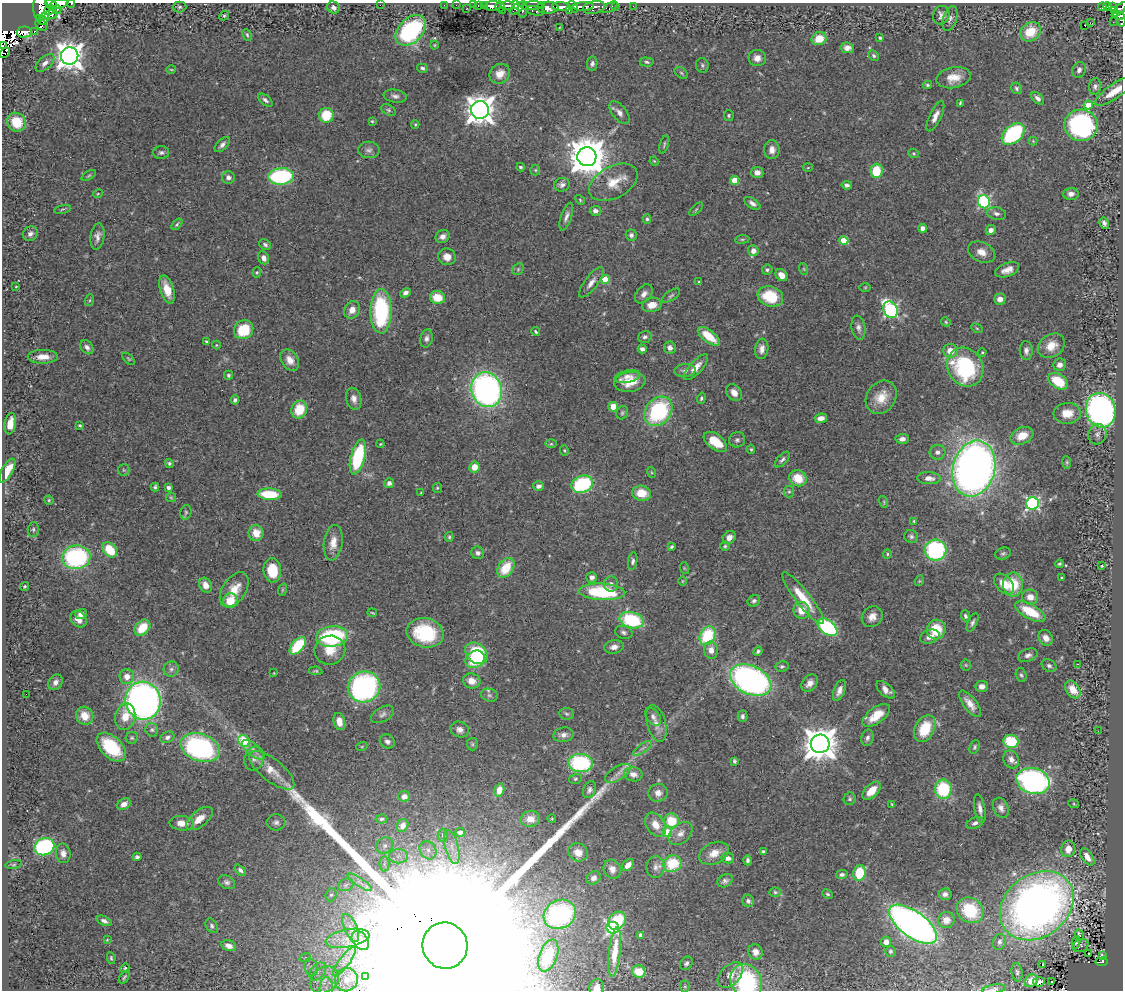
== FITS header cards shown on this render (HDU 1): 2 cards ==
NAXIS1  =                 1121
NAXIS2  =                  988

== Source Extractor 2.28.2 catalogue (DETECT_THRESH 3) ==
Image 1121 x 988 px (HDU 1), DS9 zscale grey, 1 PNG px = 1 image px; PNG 1125 x 992 px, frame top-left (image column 1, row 988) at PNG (2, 3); each listed source drawn as its Kron ellipse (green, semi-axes under 4 px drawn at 4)
Background 0.473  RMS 0.029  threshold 0.0875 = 3 sigma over >= 5 px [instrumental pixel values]
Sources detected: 485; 7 with non-positive FLUX_AUTO (blend fragments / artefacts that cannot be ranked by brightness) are neither listed nor drawn; the other 478 listed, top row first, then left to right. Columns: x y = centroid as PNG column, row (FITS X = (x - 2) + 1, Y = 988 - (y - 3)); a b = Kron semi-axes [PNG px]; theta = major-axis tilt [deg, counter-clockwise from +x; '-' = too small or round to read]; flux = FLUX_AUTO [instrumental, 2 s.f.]
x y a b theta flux
51 4 6 4 -20 300
59 4 9 4 11 390
71 4 4 2 - 44
380 5 2 2 - 39
444 5 2 2 - 2.8
456 5 2 2 - 1
473 5 3 2 - 2.3
478 5 3 3 - 3.3
484 5 4 3 - 27
515 5 2 2 - 2.7
541 5 3 2 - 27
493 6 8 5 0 210
507 6 7 4 -4 180
532 6 11 4 6 110
583 6 10 4 3 230
616 6 3 2 - 2.8
633 6 3 2 - 2.5
1102 6 4 3 - 13
1107 6 4 3 - 46
180 7 7 5 1 4
334 7 6 5 - 8.5
500 7 5 3 - 31
561 7 9 4 -6 33
573 7 6 4 -57 170
594 7 11 6 12 110
610 7 8 4 34 16
1112 7 4 3 - 27
517 8 8 4 38 40
548 8 11 6 3 100
466 9 3 3 - 14
523 9 8 5 -90 38
41 10 14 8 -81 550
50 10 6 4 32 170
57 10 4 3 - 34
503 10 3 2 - 8.4
1119 10 10 3 46 140
535 11 9 4 -10 95
569 11 4 3 - 38
1114 11 3 2 - 14
50 15 8 4 11 170
224 15 5 4 - 2.9
941 15 9 8 - 8.7
1118 15 6 3 -13 13
39 18 4 2 - 13
950 18 13 7 74 8.6
43 20 4 2 - 15
1121 20 7 4 -81 17
1113 22 2 2 - 11
1090 23 2 2 - 1600
41 25 7 5 -46 51
1085 25 3 3 - 41
560 28 3 2 - 1.4
411 30 18 12 46 280
35 31 3 2 - 8.7
24 32 7 5 1 190
1031 32 11 9 39 46
247 35 6 3 -65 3.2
880 38 3 3 - 3.5
819 39 7 6 - 34
434 45 4 4 - 1.9
3 46 2 2 - 56
847 48 7 5 -7 9.3
5 53 6 3 43 180
70 56 9 8 - 2300
874 56 6 4 -46 3.6
757 58 8 8 - 13
647 62 7 4 -5 3.8
45 63 11 6 42 9.7
592 64 7 5 80 5.8
702 65 7 6 - 3.9
422 68 5 4 - 4
171 70 5 3 - 1.8
1079 70 8 6 64 7
681 73 7 5 -37 3.3
500 74 11 9 39 21
953 78 17 10 12 28
927 85 5 3 - 2.9
1095 86 8 6 83 6.7
1017 88 6 5 - 4.2
1114 91 23 7 35 32
395 96 12 6 -8 7.8
1038 98 7 5 -43 7.8
265 100 8 5 -40 5.6
960 103 4 3 - 2.3
1088 105 4 4 - 42
388 110 8 5 -28 4.1
480 110 9 9 - 2600
619 113 13 7 -51 11
326 115 7 7 - 57
729 115 5 4 - 2.6
935 116 16 6 64 14
372 121 4 4 - 2.1
16 122 10 8 -53 60
415 124 4 4 - 2.1
1081 125 17 15 -6 350
1013 134 13 8 41 180
1033 141 4 4 - 2
664 144 9 3 76 2.9
222 145 9 5 45 6.9
369 150 11 8 0 8.4
772 150 9 7 90 13
161 153 8 6 1 5.3
914 153 5 4 - 2.8
587 157 9 9 - 5800
654 161 5 3 - 1.8
521 167 4 3 - 3.2
808 168 5 3 - 1.6
535 170 5 5 - 2.9
876 171 7 6 - 59
757 172 6 5 - 12
89 175 8 3 30 2.6
281 176 13 8 4 240
228 177 6 6 - 7.7
735 180 4 4 - 51
613 182 26 16 28 43
562 185 8 6 18 7.4
847 185 5 4 - 5.2
98 194 5 4 - 2.1
1071 194 8 6 4 9.3
580 200 5 4 - 2.4
984 202 7 6 - 290
752 203 9 5 -34 7.9
62 209 8 3 13 2.7
696 209 8 3 45 2.9
595 211 5 5 - 6.5
996 214 9 6 -13 7.3
566 217 14 5 72 9
647 219 5 4 - 3.4
1104 223 6 4 -62 6.1
177 224 7 4 50 3
923 228 4 4 - 13
991 230 5 4 - 9.9
30 234 8 7 - 8.4
631 235 5 5 - 6.1
97 236 13 7 82 11
442 237 7 6 - 9.2
742 239 7 3 8 2.6
844 241 4 4 - 53
265 245 6 5 - 5
753 251 5 5 - 13
981 252 14 9 -25 19
447 257 9 8 - 17
264 258 7 5 -63 10
518 269 6 5 - 3.1
804 269 6 3 -71 2.4
767 270 5 5 - 4.2
1007 270 12 6 20 16
257 272 5 4 - 2.3
782 275 6 5 - 18
605 279 4 4 - 57
591 282 18 6 53 13
699 282 3 3 - 3
16 287 3 2 - 1.3
865 287 6 3 0 2
167 290 15 7 -73 30
406 293 5 4 - 6.7
644 294 11 7 51 11
671 296 10 4 34 4.1
770 296 13 10 -18 73
437 298 7 6 - 38
1000 299 6 5 - 11
90 300 6 4 71 2.7
652 305 10 7 10 21
352 310 9 7 60 15
891 310 9 6 -60 360
381 311 22 10 90 200
946 322 5 4 - 2.4
858 328 12 7 -81 8.6
977 328 6 4 -30 2.7
244 330 10 9 - 71
536 332 4 3 - 3
709 336 13 6 -38 50
645 337 7 5 17 5
426 338 9 6 76 6.9
206 341 3 3 - 2.7
216 345 4 4 - 2.1
1051 346 14 11 34 27
87 347 8 5 -52 7.8
670 348 6 6 - 8.3
642 349 4 4 - 7.1
762 349 10 6 82 12
1026 350 9 6 -87 8.4
950 351 7 7 - 22
982 352 4 3 - 2.3
43 357 15 7 1 19
129 359 8 4 -43 2.6
290 360 11 8 -56 18
1059 365 6 6 - 12
696 367 16 6 47 17
965 367 20 17 -56 220
685 370 10 6 4 8.1
228 375 4 4 - 3.4
627 377 13 6 11 9.5
1058 381 11 7 -33 67
630 382 15 10 8 34
487 390 18 15 -69 680
734 393 9 7 -50 13
881 397 17 14 55 36
701 398 6 3 72 2.9
354 399 11 7 -75 11
235 400 4 4 - 4.5
613 407 5 5 - 25
299 409 9 7 68 50
1101 410 17 15 -74 800
658 411 16 12 51 210
622 413 7 5 59 3.7
1067 413 13 10 4 35
821 418 6 4 7 12
10 424 11 5 80 25
80 425 3 3 - 2.3
1097 434 10 9 - 9.8
1022 436 12 8 23 31
902 439 6 5 - 9.9
737 440 8 7 - 5.6
715 442 13 7 -36 42
380 444 4 3 - 1.6
551 444 6 4 0 3.1
751 449 4 3 - 2.3
564 450 5 3 - 2.2
937 452 8 7 - 8.4
358 457 18 7 76 170
782 460 10 4 47 5.3
1067 462 6 4 -84 2.8
169 463 4 4 - 3.6
474 467 5 5 - 23
974 469 28 21 75 1600
7 470 13 5 61 37
124 470 6 5 - 3
651 472 5 3 - 1.9
798 478 9 8 - 41
929 478 12 6 -2 14
389 483 5 5 - 6.9
582 484 11 8 20 170
538 486 5 5 - 8
155 487 4 3 - 3.2
168 488 4 3 - 6.7
437 488 5 4 - 2.3
789 492 6 5 - 3.1
421 493 3 2 - 1.7
641 493 9 7 -10 36
270 494 12 5 -3 84
171 497 5 4 - 2.5
49 500 5 4 - 2.5
884 502 6 3 -73 2.6
1033 503 6 6 - 390
186 512 7 5 76 3.4
914 521 3 3 - 2.2
33 529 7 5 88 3.9
256 533 8 7 - 28
911 536 7 6 - 5
449 537 5 4 - 2.5
729 538 7 6 - 11
333 543 18 9 82 23
725 546 4 4 - 2.8
672 547 4 3 - 3.6
110 550 8 6 -47 58
936 550 11 10 - 240
478 553 6 6 - 6.1
1003 553 8 6 16 4.3
887 554 5 4 - 2.7
76 557 14 12 7 270
633 561 9 4 81 5.1
1059 564 4 3 - 2.8
1102 566 3 2 - 2
506 568 11 7 55 55
684 568 6 3 -72 2
272 570 12 9 -85 63
592 577 5 5 - 8.5
1061 577 3 2 - 1.7
682 581 5 3 - 1.6
919 581 5 3 - 1.7
611 584 7 7 - 7.2
1004 584 12 8 -47 31
205 585 8 6 -64 15
1013 585 12 10 -90 59
25 586 5 4 - 2.5
234 590 19 11 57 34
282 590 6 4 71 2.6
602 592 23 8 -3 160
1030 597 8 7 - 18
803 598 32 7 -52 54
230 601 7 7 - 38
754 601 6 5 - 4.5
801 610 8 8 - 26
1030 612 17 7 -28 62
372 613 5 2 - 1.8
81 614 6 5 - 10
965 616 5 4 - 4
872 617 11 9 44 16
79 619 9 7 -47 13
632 620 12 8 -15 140
972 623 10 4 64 5.3
827 627 11 7 -38 210
142 628 9 6 45 45
936 629 10 9 - 56
624 632 9 6 -16 5.7
425 633 19 14 -13 120
332 636 16 10 7 220
708 636 10 7 61 110
930 637 10 6 18 14
1046 638 8 6 -54 14
298 646 10 6 47 120
614 647 10 6 12 11
330 650 15 14 - 35
711 650 8 7 - 14
758 651 5 4 - 4
476 653 12 9 -39 120
1028 655 10 6 19 7.4
475 659 10 8 29 97
1077 664 2 2 - 1.1
966 665 5 5 - 2.6
782 666 7 5 10 4
1049 666 7 6 - 5.6
171 669 8 7 - 7.2
316 671 7 4 -8 3
274 673 2 2 - 1.2
1021 675 7 5 -72 4.1
127 677 7 7 - 14
751 680 22 14 -25 640
472 681 9 7 -17 19
55 682 8 6 52 8.8
810 683 10 7 50 13
982 686 6 5 - 11
364 687 16 15 - 410
1073 689 10 6 -55 26
886 690 11 6 -40 14
839 691 11 5 68 10
26 694 2 2 - 19
489 695 8 6 -15 6.3
143 701 19 17 -76 1100
970 704 16 6 -52 19
383 714 12 7 29 7.5
566 714 7 5 -4 4.1
876 715 16 8 37 34
85 716 9 8 - 28
742 716 6 5 - 5.2
125 717 13 10 77 28
653 717 10 6 -53 7.3
339 722 9 5 -77 16
656 723 19 9 -74 19
925 729 14 9 64 67
152 730 7 6 - 4.9
460 730 9 7 -21 11
1098 731 2 2 - 0.88
563 735 10 7 9 10
167 737 7 5 25 5.9
132 738 6 6 - 3.5
867 738 8 6 76 6.1
244 741 6 5 - 110
387 741 8 6 -31 7.3
1011 741 7 6 - 76
472 744 6 5 - 3.9
820 744 9 9 - 4000
362 746 5 3 - 2
111 747 17 10 -44 110
975 747 7 4 69 3.7
200 748 20 13 -18 370
642 748 11 3 35 4.5
253 750 13 6 -39 11
254 759 12 9 73 13
1011 759 9 7 -62 11
734 761 4 3 - 3.1
580 763 12 9 -3 200
272 770 27 11 -38 37
618 773 14 6 32 13
633 774 9 7 -10 13
575 779 6 5 - 3
1033 781 17 12 -15 550
943 789 9 8 - 120
499 790 7 4 74 20
590 790 9 6 66 7
871 791 11 6 45 29
658 793 9 9 - 15
404 796 6 5 - 8.1
850 799 6 6 - 3.6
124 804 7 5 31 13
892 804 4 2 - 2
1074 804 5 3 - 2.2
980 808 15 5 -80 10
1001 808 10 7 -66 10
199 819 16 8 39 24
381 819 6 4 3 3.2
530 819 9 8 - 17
552 819 4 3 - 1.6
671 821 7 7 - 61
276 822 9 8 - 7.3
182 823 12 7 -4 19
975 823 8 5 23 6.8
403 825 7 5 54 12
655 825 13 9 -56 24
460 832 4 4 - 9.1
668 832 5 5 - 68
681 833 13 9 42 15
443 835 6 5 - 3.7
385 845 9 7 43 9
44 847 10 8 23 240
452 847 17 7 -75 17
1068 849 8 7 - 20
428 850 9 8 - 13
763 851 4 4 - 2.7
578 852 10 8 -29 20
63 853 10 7 -83 11
714 853 16 10 25 23
398 856 9 7 0 12
137 857 4 4 - 4.5
1087 857 10 5 -55 17
728 858 6 5 - 11
748 860 5 4 - 4.5
384 864 7 5 -90 6.5
672 864 9 8 - 74
14 865 8 4 9 3.3
628 865 7 5 47 16
655 867 11 9 81 10
612 869 10 8 -65 14
240 870 6 4 -46 4.3
860 873 8 6 76 76
842 874 6 4 13 5.6
593 878 7 6 - 8.8
725 881 8 6 30 5.7
227 882 9 6 -28 6
360 882 14 4 -34 10
346 885 8 6 23 6.2
775 892 5 4 - 3.1
828 894 5 4 - 3
945 894 6 5 - 8.3
331 895 7 5 71 4.8
748 901 6 5 - 5.9
1037 906 40 31 37 1500
970 910 14 12 -37 90
560 914 17 14 28 350
946 920 8 8 - 19
104 921 8 4 -24 6.2
617 921 10 8 48 66
913 924 28 13 -36 1300
212 926 7 5 -60 4.5
351 928 15 6 -67 14
613 928 6 6 - 350
641 935 4 4 - 8.2
1079 935 5 3 - 59
347 938 22 9 11 33
107 940 4 2 - 1.3
360 941 10 7 -50 11
886 942 5 5 - 15
999 942 8 6 76 6.3
1076 942 6 3 80 2.2
229 946 7 5 -18 11
445 946 23 22 - 560000
1081 946 8 6 26 4
890 951 5 5 - 3.7
615 952 24 6 83 36
755 952 8 7 - 12
1089 953 3 3 - 4.7
548 955 17 9 71 46
1103 956 4 3 - 12
111 958 6 4 -81 2.7
305 958 6 3 18 2.5
344 961 18 5 53 16
1102 962 6 4 9 63
686 963 7 5 53 5.7
1043 964 3 3 - 27
311 967 9 6 -75 9.1
125 968 5 4 - 2.5
318 972 10 7 50 13
639 972 6 6 - 24
1017 972 9 5 -81 4.4
730 975 15 9 46 18
124 977 7 3 57 2.9
365 977 3 2 - 1.4
324 980 15 12 35 37
346 980 12 11 - 17
1031 981 7 5 42 15
746 982 18 15 -62 180
1039 982 6 4 8 5.4
1052 982 3 2 - 2.9
685 986 6 5 - 2.8
597 987 8 7 - 16
326 988 11 6 89 9.3
994 989 12 4 9 5.7
At the frame edge (FLAGS 8, measured only in part): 12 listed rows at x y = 51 4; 59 4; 71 4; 1119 10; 1121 20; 3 46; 5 53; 445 946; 746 982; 597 987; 326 988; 994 989
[7 non-positive-flux detections neither listed nor drawn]